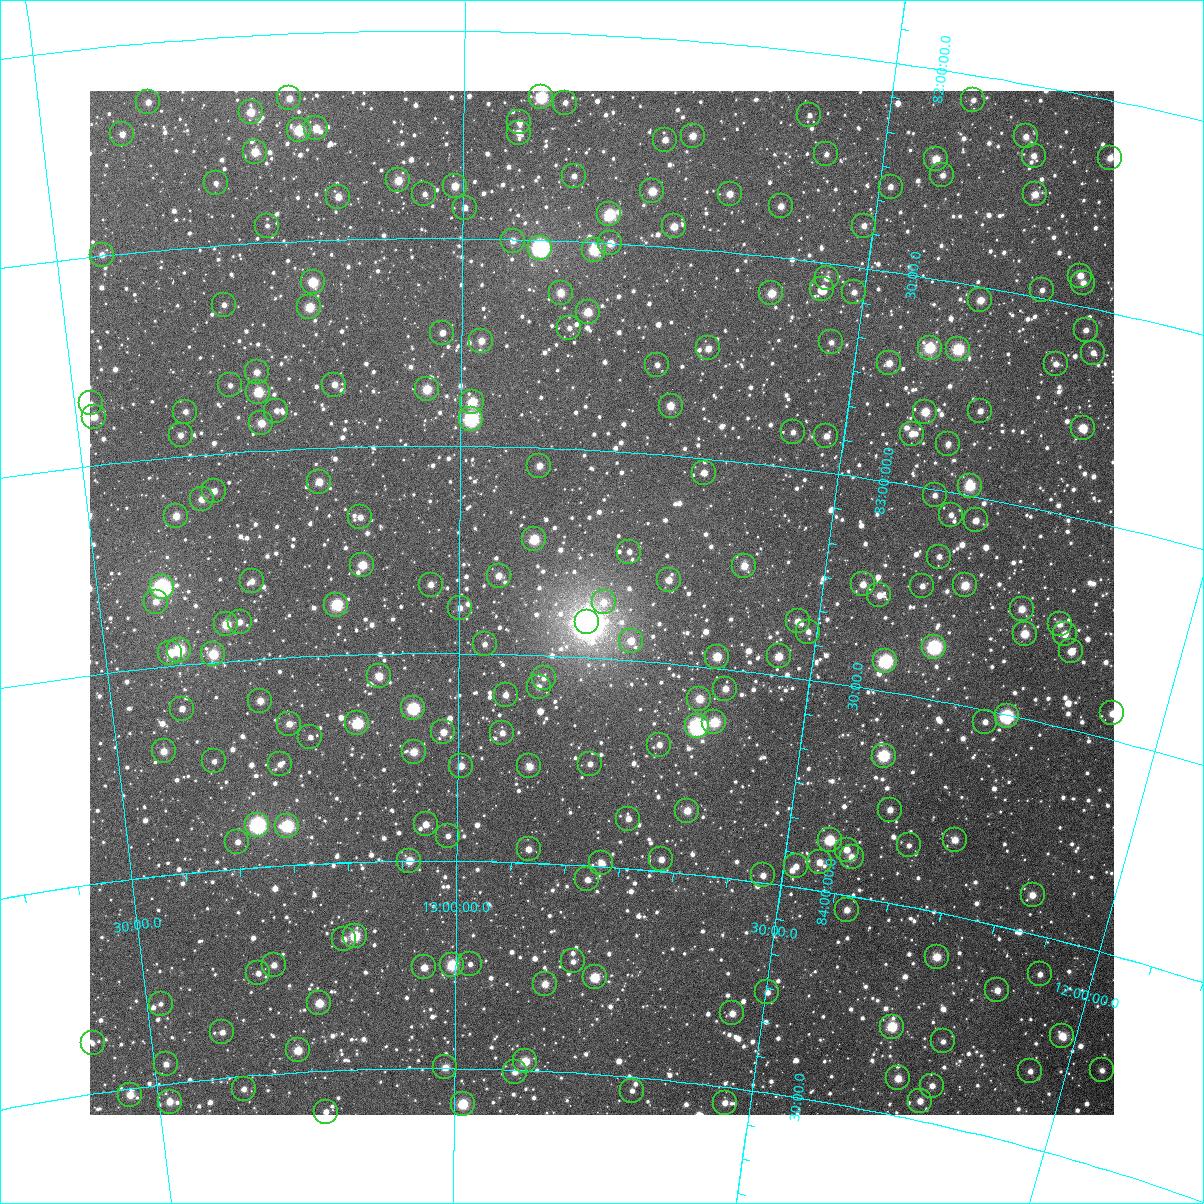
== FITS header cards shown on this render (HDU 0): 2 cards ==
NAXIS1  =                 1024
NAXIS2  =                 1024

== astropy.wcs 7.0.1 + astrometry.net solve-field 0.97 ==
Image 1024 x 1024 px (HDU 0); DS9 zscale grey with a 90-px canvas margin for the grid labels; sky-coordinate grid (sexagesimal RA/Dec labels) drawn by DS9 from the SOLVED WCS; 226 Tycho-2 reference stars matched to detected sources circled (green)
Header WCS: RA---TAN-SIP/DEC--TAN-SIP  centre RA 12:48:06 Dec +83:22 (192.02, +83.37 deg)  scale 8.67 arcsec/px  FOV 148.0' x 148.0'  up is +176 deg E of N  parity flipped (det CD > 0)
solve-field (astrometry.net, Tycho-2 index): VERIFIED the header's WCS against the Tycho-2 star catalogue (verified at 6 index scales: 12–226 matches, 0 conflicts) and refined it, rather than solving blind
Solved WCS: RA---TAN-SIP/DEC--TAN-SIP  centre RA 12:48:06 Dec +83:22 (192.02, +83.37 deg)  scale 8.68 arcsec/px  FOV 148.1' x 148.1'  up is +176 deg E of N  parity flipped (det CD > 0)
The solver's refit moves the header's centre by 0.22 arcsec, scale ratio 1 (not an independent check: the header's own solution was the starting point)
Tycho-2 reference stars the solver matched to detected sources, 226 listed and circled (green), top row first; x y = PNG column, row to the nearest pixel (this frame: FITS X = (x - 90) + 1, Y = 1024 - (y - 91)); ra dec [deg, ICRS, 3 dp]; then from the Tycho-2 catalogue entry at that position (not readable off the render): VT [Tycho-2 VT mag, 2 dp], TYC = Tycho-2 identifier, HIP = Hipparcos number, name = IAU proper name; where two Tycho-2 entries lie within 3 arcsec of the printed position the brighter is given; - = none
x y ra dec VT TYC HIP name
541 97 193.634 +82.155 8.89 4557-412-1 - -
289 98 198.080 +82.155 11.18 4557-110-1 - -
973 100 186.079 +82.060 12.08 4556-638-1 - -
148 102 200.570 +82.142 11.29 4564-451-1 - -
565 103 193.207 +82.166 11.69 4557-378-1 - -
251 112 198.777 +82.184 10.34 4557-131-1 - -
809 115 188.887 +82.151 12.50 4557-921-1 - -
519 122 194.007 +82.217 11.46 4557-340-1 - -
316 128 197.631 +82.230 10.59 4557-125-1 - -
299 130 197.933 +82.233 9.21 4557-117-1 - -
519 133 194.015 +82.242 11.60 4557-849-1 - -
122 134 201.078 +82.213 11.29 4564-387-1 - -
693 136 190.913 +82.229 10.97 4557-377-1 - -
1026 136 185.066 +82.125 11.27 4556-892-1 - -
665 140 191.399 +82.243 11.31 4557-669-1 - -
255 152 198.738 +82.280 10.20 4557-112-1 - -
826 154 188.506 +82.240 12.03 4557-506-1 - -
1034 156 184.868 +82.167 11.71 4556-696-1 - -
1110 158 183.539 +82.136 11.19 4556-972-1 - -
936 159 186.565 +82.214 10.22 4556-930-1 - -
942 175 186.402 +82.251 11.70 4556-772-1 - -
574 176 192.998 +82.342 11.77 4557-372-1 - -
398 180 196.171 +82.360 10.41 4557-488-1 - -
216 183 199.479 +82.349 11.99 4557-100-1 - -
455 186 195.146 +82.374 10.51 4557-730-1 - -
891 187 187.292 +82.297 11.63 4557-540-1 - -
652 191 191.565 +82.368 10.23 4557-910-1 - -
424 194 195.701 +82.393 12.00 4557-482-1 - -
730 194 190.162 +82.359 10.90 4557-639-1 - -
1035 194 184.715 +82.257 10.62 4556-916-1 - -
338 197 197.270 +82.396 10.97 4557-76-1 - -
781 206 189.213 +82.377 11.44 4557-319-1 - -
465 208 194.959 +82.426 11.50 4557-642-1 - -
609 214 192.314 +82.430 9.26 4557-463-1 62574 -
267 226 198.589 +82.459 12.25 4557-87-1 - -
674 226 191.121 +82.449 10.66 4557-981-1 - -
864 226 187.671 +82.398 11.53 4557-275-1 - -
513 241 194.072 +82.503 11.29 4633-1672-1 - -
610 243 192.271 +82.500 10.59 4557-384-1 - -
540 248 193.556 +82.518 7.25 4633-1787-1 62971 -
594 250 192.558 +82.518 9.23 4633-1628-1 - -
102 255 201.666 +82.497 11.41 4564-321-1 - -
1080 276 183.622 +82.428 11.12 4556-784-1 - -
827 278 188.224 +82.536 11.50 4633-1711-1 - -
313 282 197.792 +82.600 9.51 4633-1117-1 - -
1083 283 183.545 +82.444 11.60 4556-1348-1 - -
822 289 188.278 +82.564 12.76 4633-1523-1 - -
1042 290 184.260 +82.481 12.12 4556-728-1 - -
854 292 187.683 +82.560 11.76 4633-1434-1 - -
561 293 193.148 +82.624 10.34 4633-1610-1 - -
771 293 189.209 +82.588 10.12 4633-1471-1 - -
980 300 185.346 +82.532 10.65 4633-1466-1 - -
224 305 199.479 +82.643 12.23 4633-757-1 - -
309 307 197.878 +82.660 9.86 4633-790-1 - -
588 312 192.621 +82.668 10.22 4633-1755-1 - -
569 328 192.954 +82.708 12.21 4633-1346-1 - -
1086 330 183.316 +82.554 11.96 4633-1547-1 - -
442 333 195.363 +82.728 11.60 4633-1333-1 - -
481 341 194.622 +82.745 11.02 4633-1718-1 - -
831 342 187.982 +82.688 11.83 4633-1488-1 - -
708 348 190.294 +82.735 11.21 4633-1335-1 - -
930 348 186.128 +82.665 9.33 4633-1777-1 - -
958 349 185.590 +82.657 8.99 4633-1480-1 60344 -
1093 353 183.098 +82.604 11.50 4633-1316-1 - -
889 363 186.840 +82.718 10.79 4633-1735-1 - -
1056 364 183.737 +82.649 11.48 4633-1643-1 - -
657 365 191.240 +82.784 11.82 4633-1576-1 - -
257 372 198.942 +82.810 11.45 4633-813-1 - -
230 385 199.464 +82.838 12.04 4633-568-1 - -
334 385 197.450 +82.848 11.23 4633-550-1 - -
427 389 195.660 +82.863 9.86 4633-662-1 - -
258 392 198.927 +82.858 9.60 4633-1131-1 - -
472 402 194.780 +82.894 9.65 4633-1511-1 - -
91 403 202.179 +82.850 12.39 4633-800-1 - -
671 406 190.916 +82.881 10.69 4633-1217-1 - -
276 411 198.598 +82.905 11.80 4633-708-1 - -
980 411 184.971 +82.795 11.68 4633-1483-1 - -
185 412 200.368 +82.892 11.79 4633-837-1 - -
925 412 186.008 +82.820 10.13 4633-1546-1 - -
94 417 202.149 +82.883 10.52 4633-423-1 - -
471 419 194.804 +82.935 8.91 4633-1597-1 - -
261 423 198.910 +82.933 10.49 4633-649-1 - -
1083 428 182.978 +82.786 10.28 4633-1285-1 - -
793 432 188.492 +82.914 12.23 4633-1621-1 - -
912 434 186.198 +82.877 11.25 4633-1345-1 - -
181 435 200.503 +82.948 11.26 4633-933-1 - -
826 436 187.835 +82.913 11.52 4633-1431-1 - -
948 444 185.470 +82.887 12.08 4633-1744-1 - -
539 466 193.425 +83.043 11.12 4633-1203-1 - -
704 473 190.147 +83.034 11.28 4633-1184-1 - -
319 482 197.820 +83.081 10.68 4633-954-1 - -
970 486 184.902 +82.976 9.49 4633-1556-1 - -
214 491 199.930 +83.089 11.40 4633-675-1 - -
935 495 185.550 +83.014 12.25 4633-1476-1 - -
202 499 200.190 +83.106 11.01 4633-999-1 - -
951 515 185.161 +83.054 11.93 4633-1220-1 - -
176 516 200.733 +83.141 10.53 4633-549-1 - -
360 517 197.014 +83.170 11.33 4633-966-1 - -
976 520 184.660 +83.056 11.11 4633-1290-1 - -
534 539 193.478 +83.220 9.59 4633-1699-1 - -
629 552 191.520 +83.238 12.24 4633-1237-1 - -
939 557 185.250 +83.158 11.88 4633-1636-1 - -
362 565 196.998 +83.285 10.06 4633-592-1 - -
744 566 189.152 +83.247 10.62 4633-1538-1 - -
499 576 194.182 +83.311 10.86 4633-797-1 - -
669 580 190.670 +83.299 10.88 4633-1475-1 - -
252 581 199.294 +83.312 11.40 4633-385-1 - -
863 584 186.686 +83.254 10.83 4633-1365-1 - -
431 585 195.590 +83.334 11.46 4633-848-1 - -
965 585 184.624 +83.214 10.18 4633-1731-1 - -
922 586 185.482 +83.234 11.45 4633-1208-1 - -
162 587 201.162 +83.309 7.32 4633-286-1 65429 -
879 595 186.317 +83.274 11.15 4633-1264-1 - -
156 602 201.314 +83.342 11.24 4633-788-1 - -
604 602 191.981 +83.364 11.56 4633-1448-1 - -
336 605 197.559 +83.379 9.08 4633-997-1 - -
460 608 194.973 +83.391 11.77 4633-834-1 - -
1022 609 183.397 +83.243 10.71 4633-194-1 - -
798 621 187.916 +83.364 11.27 4633-1516-1 - -
240 622 199.604 +83.408 11.37 4633-629-1 - -
587 622 192.307 +83.413 5.29 4633-1785-1 62572 -
226 624 199.889 +83.412 9.84 4633-599-1 - -
1060 624 182.567 +83.258 10.86 4633-208-1 - -
808 632 187.666 +83.386 11.77 4633-1518-1 - -
1025 634 183.229 +83.300 10.11 4633-237-1 - -
1065 634 182.417 +83.279 10.92 4633-225-1 - -
631 641 191.353 +83.452 10.60 4633-1469-1 - -
485 644 194.446 +83.476 12.03 4633-875-1 - -
934 647 185.013 +83.374 7.96 4633-1251-1 60146 -
179 650 200.925 +83.463 8.85 4633-628-1 65357 -
1071 651 182.206 +83.317 10.79 4633-250-1 - -
170 653 201.115 +83.469 10.38 4633-570-1 - -
213 654 200.218 +83.480 9.57 4633-432-1 - -
779 656 188.214 +83.454 10.35 4633-1463-1 - -
717 657 189.507 +83.473 10.42 4633-1161-1 - -
885 661 185.973 +83.428 8.24 4633-1583-1 60476 -
379 676 196.704 +83.554 10.40 4633-480-1 - -
544 678 193.165 +83.554 12.34 4633-1043-1 - -
539 687 193.266 +83.575 11.92 4633-740-1 - -
725 689 189.260 +83.547 11.14 4633-1616-1 - -
506 695 193.972 +83.598 11.49 4633-1139-1 - -
699 699 189.791 +83.577 10.32 4633-1249-1 - -
260 701 199.278 +83.601 10.89 4633-886-1 - -
413 708 195.977 +83.633 8.65 4633-538-1 - -
182 709 200.973 +83.605 11.48 4633-1136-1 - -
1112 713 181.074 +83.438 10.87 4633-271-1 58868 -
1007 716 183.232 +83.503 8.27 4633-232-1 59566 -
714 722 189.424 +83.630 9.62 4633-1234-1 - -
985 722 183.655 +83.527 11.52 4633-214-1 - -
357 723 197.193 +83.666 9.05 4633-818-1 - -
289 724 198.680 +83.660 11.03 4633-706-1 - -
697 726 189.792 +83.644 7.39 4633-1326-1 61731 -
443 732 195.312 +83.690 10.95 4633-320-1 - -
502 733 194.019 +83.689 11.39 4633-763-1 - -
310 737 198.232 +83.695 12.64 4633-796-1 - -
659 745 190.571 +83.697 11.45 4633-1622-1 - -
164 751 201.470 +83.702 10.93 4633-756-1 - -
414 752 195.967 +83.737 10.51 4633-728-1 - -
884 756 185.669 +83.653 8.85 4633-127-1 - -
214 761 200.384 +83.738 11.82 4633-446-1 - -
280 764 198.930 +83.757 11.76 4633-325-1 - -
590 764 192.061 +83.755 11.81 4633-569-1 - -
461 766 194.919 +83.771 10.81 4633-394-1 - -
529 766 193.401 +83.768 10.62 4633-616-1 - -
890 810 185.323 +83.779 11.35 4633-249-1 - -
687 811 189.814 +83.848 10.53 4633-1670-1 - -
628 819 191.119 +83.880 11.27 4633-541-1 - -
426 824 195.704 +83.912 11.00 4633-299-1 - -
257 825 199.534 +83.899 7.59 4633-442-1 64901 -
287 826 198.849 +83.906 8.62 4633-395-1 64678 -
448 836 195.201 +83.939 11.95 4633-407-1 - -
830 840 186.546 +83.875 9.64 4633-191-1 - -
955 840 183.776 +83.821 11.09 4633-227-1 - -
237 842 200.006 +83.935 11.93 4633-377-1 - -
909 845 184.766 +83.855 11.97 4633-197-1 - -
529 849 193.347 +83.967 11.48 4633-337-1 - -
847 850 186.132 +83.891 11.30 4633-183-1 - -
852 857 185.992 +83.908 10.88 4633-172-1 - -
661 859 190.294 +83.971 11.33 4633-777-1 - -
409 861 196.083 +83.999 10.40 4633-490-1 - -
820 862 186.694 +83.932 10.94 4633-156-1 - -
601 863 191.664 +83.991 11.37 4633-892-1 - -
796 866 187.214 +83.950 11.41 4633-148-1 - -
763 875 187.932 +83.982 11.37 4633-1239-1 - -
587 879 191.959 +84.033 11.61 4633-1016-1 - -
1033 895 181.794 +83.909 10.81 4633-171-1 - -
847 910 185.898 +84.034 11.06 4633-17-1 - -
355 936 197.397 +84.178 9.47 4633-1103-1 - -
344 939 197.655 +84.184 11.74 4633-1031-1 - -
937 957 183.638 +84.105 10.28 4633-74-1 - -
573 961 192.179 +84.233 11.56 4633-435-1 - -
470 964 194.645 +84.248 12.17 4633-506-1 - -
274 965 199.361 +84.238 11.40 4633-496-1 - -
452 965 195.079 +84.252 9.29 4633-705-1 - -
424 967 195.751 +84.257 10.88 4633-722-1 - -
258 973 199.744 +84.255 11.64 4633-455-1 - -
1040 974 181.188 +84.090 11.79 4633-58-1 - -
595 977 191.636 +84.268 9.94 4633-1083-1 - -
545 984 192.826 +84.290 10.73 4633-802-1 - -
997 990 182.074 +84.152 11.02 4633-48-1 - -
767 992 187.456 +84.260 12.16 4633-56-1 - -
319 1003 198.319 +84.336 10.22 4633-729-1 - -
161 1004 202.167 +84.307 12.71 4633-498-1 - -
732 1013 188.234 +84.322 11.01 4633-10-1 - -
892 1027 184.349 +84.292 9.42 4633-44-1 - -
222 1032 200.734 +84.390 11.53 4637-584-1 - -
1062 1036 180.304 +84.220 10.41 4633-78-1 - -
943 1041 183.064 +84.301 11.87 4633-27-1 - -
93 1043 203.939 +84.380 12.38 4637-504-1 - -
298 1050 198.906 +84.447 10.46 4637-524-1 - -
525 1061 193.237 +84.478 10.00 4637-578-1 - -
166 1064 202.206 +84.452 11.64 4637-668-1 - -
445 1067 195.227 +84.498 10.68 4637-474-1 - -
1102 1070 179.169 +84.274 11.70 4632-1908-1 - -
1030 1071 180.840 +84.322 11.81 4633-8-1 - -
515 1072 193.477 +84.504 11.26 4637-676-1 - -
898 1078 183.957 +84.411 10.60 4637-336-1 - -
932 1086 183.093 +84.411 11.58 4637-334-1 - -
244 1089 200.328 +84.530 11.61 4637-570-1 - -
632 1091 190.500 +84.532 12.07 4637-440-1 - -
130 1095 203.201 +84.515 10.52 4637-486-1 - -
920 1101 183.308 +84.453 11.22 4637-370-1 - -
170 1102 202.224 +84.544 11.08 4637-518-1 - -
725 1103 188.134 +84.537 11.64 4637-446-1 - -
463 1104 194.782 +84.585 9.47 4637-586-1 - -
326 1112 198.280 +84.598 11.69 4637-562-1 - -